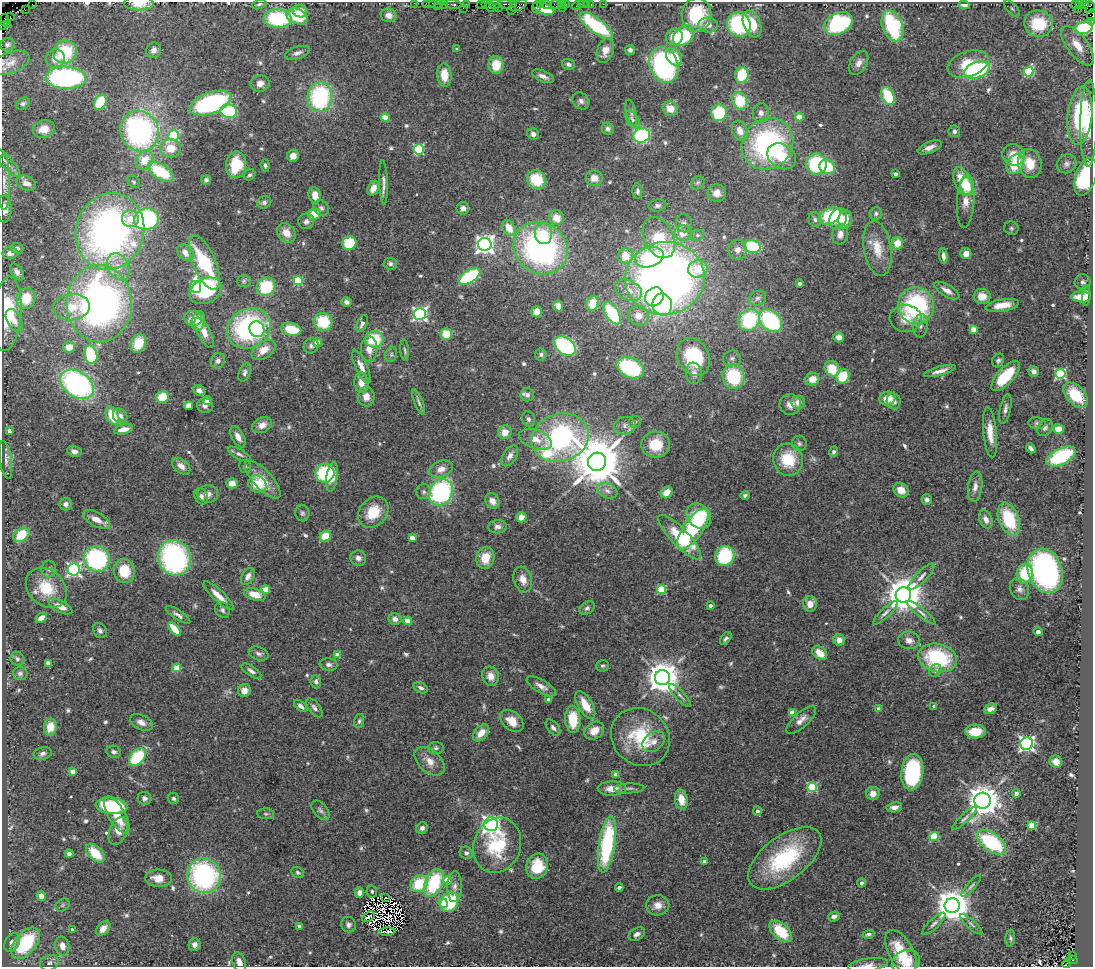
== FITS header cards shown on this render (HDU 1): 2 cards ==
NAXIS1  =                 1091
NAXIS2  =                  965

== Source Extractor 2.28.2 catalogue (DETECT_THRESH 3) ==
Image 1091 x 965 px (HDU 1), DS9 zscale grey, 1 PNG px = 1 image px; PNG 1095 x 969 px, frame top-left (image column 1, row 965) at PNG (2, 2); each listed source drawn as its Kron ellipse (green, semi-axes under 4 px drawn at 4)
Background 0.898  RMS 0.049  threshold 0.147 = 3 sigma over >= 5 px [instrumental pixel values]
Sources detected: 624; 10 with non-positive FLUX_AUTO (blend fragments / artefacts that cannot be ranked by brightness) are neither listed nor drawn; of the other 614, the 500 brightest by FLUX_AUTO listed and drawn (114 fainter detections omitted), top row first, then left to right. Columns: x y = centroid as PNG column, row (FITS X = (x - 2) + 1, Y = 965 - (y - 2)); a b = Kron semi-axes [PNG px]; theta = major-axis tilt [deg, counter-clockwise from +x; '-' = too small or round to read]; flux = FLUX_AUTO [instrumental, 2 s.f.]
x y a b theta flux
414 3 2 2 - 18
426 3 2 2 - 53
432 3 2 2 - 14
32 4 2 2 - 27
139 4 15 7 0 41
259 4 7 4 21 7.2
438 4 4 3 - 67
443 4 2 2 - 36
453 4 8 3 -6 110
466 4 3 2 - 32
495 4 6 3 11 79
505 4 7 3 -7 190
514 4 3 2 - 33
540 4 3 2 - 52
561 4 4 2 - 21
566 4 3 2 - 39
581 4 3 3 - 65
586 4 2 2 - 11
591 4 3 2 - 44
603 4 2 2 - 9.1
1076 4 3 3 - 29
1079 4 3 2 - 15
1084 4 2 2 - 16
481 5 4 3 - 49
485 5 4 3 - 76
547 5 5 4 - 150
556 5 5 4 - 49
964 5 5 4 - 13
437 6 3 2 - 55
519 6 9 4 27 120
576 6 4 2 - 20
490 7 5 4 - 70
499 7 3 2 - 29
537 7 6 2 74 71
1089 7 6 5 - 140
463 8 2 2 - 7.4
562 8 2 2 - 22
543 9 11 5 -20 91
1012 9 10 5 -47 9.7
1078 9 2 2 - 61
25 10 2 2 - 12
512 10 2 2 - 15
300 11 7 6 - 31
389 15 8 6 -14 22
696 15 17 15 82 200
1091 15 6 3 81 27
10 16 3 2 - 90
297 16 11 7 -22 100
278 19 14 9 -2 230
5 20 6 3 81 13
1092 21 4 2 - 19
838 23 14 10 26 380
8 24 2 2 - 26
739 24 13 11 -65 290
752 24 14 8 -70 82
1038 24 14 13 - 170
2 25 3 2 - 24
708 25 9 7 0 23
596 26 20 7 -37 260
892 26 16 10 -70 290
1084 28 9 6 13 230
683 36 12 9 44 210
674 37 8 8 - 43
8 45 7 6 - 8.4
1078 46 23 10 -53 68
457 49 3 3 - 7.6
154 50 8 7 - 19
605 50 13 8 69 32
630 50 5 5 - 11
65 52 12 11 - 170
298 53 13 6 18 14
674 57 9 7 -55 56
55 58 10 9 - 30
10 63 20 10 22 35
859 63 13 8 59 22
568 64 6 5 - 9.6
968 64 21 12 19 92
496 65 9 7 88 72
664 65 18 14 -70 590
977 70 13 7 20 360
1029 72 5 4 - 240
444 75 12 7 -85 58
742 75 8 7 - 110
543 76 11 5 -23 18
66 78 20 11 -2 580
260 83 9 8 - 24
888 96 9 6 -67 160
320 97 15 12 81 390
581 101 9 7 -46 13
740 101 9 7 -64 120
100 102 8 5 63 170
23 103 7 5 31 8
210 103 21 10 20 460
670 109 8 7 - 35
229 111 8 6 -8 260
631 113 13 5 -77 11
719 113 8 8 - 150
761 113 9 8 - 18
1080 116 29 12 84 270
385 117 4 4 - 74
799 117 4 4 - 84
632 119 10 5 -58 11
1089 123 43 8 89 94
44 129 11 8 15 44
608 129 6 5 - 12
139 131 21 19 -64 800
740 131 10 7 -63 32
954 131 6 5 - 8.6
533 134 6 5 - 14
174 135 5 5 - 280
642 135 9 7 16 320
767 144 27 24 45 610
930 147 13 5 22 21
171 148 10 9 - 50
419 149 5 5 - 280
1014 155 11 10 - 56
293 156 6 6 - 25
782 156 15 12 -33 100
145 160 10 8 52 54
6 162 20 5 -46 19
1030 163 15 11 -77 69
817 164 10 10 - 240
1015 164 10 8 57 99
1067 164 10 9 - 15
236 165 13 10 80 130
265 165 6 4 -84 7.3
827 167 8 7 - 110
161 172 14 7 -32 150
895 174 4 3 - 18
250 175 6 5 - 7.1
1086 177 19 10 72 300
594 178 8 7 - 35
206 180 5 4 - 7.4
536 180 10 9 - 120
4 182 28 6 -89 32
134 182 7 5 -45 6.7
963 182 15 8 -66 120
26 183 10 7 -25 27
383 183 22 4 -88 16
698 183 7 6 - 7.5
967 186 8 7 - 56
373 188 8 5 67 34
637 191 8 5 -89 8.9
717 193 9 8 - 32
315 195 8 6 -79 34
966 201 27 8 86 49
264 202 7 6 - 9.2
657 205 9 6 12 11
321 208 8 7 - 11
463 208 6 6 - 17
4 209 13 7 89 35
876 213 6 6 - 9
314 214 6 5 - 54
830 216 12 7 28 200
556 218 8 7 - 47
130 219 8 8 - 32
146 219 12 10 12 400
815 219 7 6 - 8.9
838 219 10 8 66 61
845 219 9 6 80 43
306 221 8 7 - 14
684 223 9 8 - 13
509 228 8 6 -61 56
1011 228 7 6 - 7.1
110 231 39 34 73 1300
286 233 10 8 -47 37
683 233 8 8 - 43
543 234 10 8 -84 40
840 234 10 8 76 24
697 235 7 5 19 7.6
659 238 22 14 -64 160
349 243 7 7 - 140
897 243 6 6 - 48
485 244 6 6 - 1800
752 246 8 6 -10 200
17 248 6 5 - 13
541 248 28 25 -38 890
877 248 28 13 -80 68
737 250 10 9 - 23
10 253 7 6 - 24
185 253 9 7 -42 27
966 254 5 5 - 26
625 256 8 7 - 55
943 256 8 4 -84 16
649 257 15 10 16 170
204 263 29 11 -67 240
390 264 7 6 - 8.4
118 267 14 10 -62 40
698 269 10 8 13 93
17 272 9 5 -57 17
469 276 12 6 30 300
665 278 40 36 5 2600
244 281 7 6 - 7.5
298 281 5 4 - 200
1083 282 8 7 - 9.6
799 284 3 3 - 6.9
195 287 6 5 - 260
266 287 10 9 - 170
628 290 14 9 -28 39
947 290 14 6 -31 25
206 291 17 12 27 230
982 296 8 7 - 40
1086 296 10 4 88 27
654 297 10 8 51 150
1081 297 10 5 -3 49
26 298 11 9 68 97
757 298 9 7 22 12
347 302 5 4 - 12
592 303 8 6 70 68
99 304 38 32 -89 1500
662 304 11 9 -81 270
1002 305 17 6 10 46
558 306 5 5 - 23
916 306 18 18 - 440
72 307 18 13 9 71
537 312 5 5 - 20
612 313 12 6 -59 220
7 314 37 14 85 170
420 314 6 6 - 880
638 316 10 9 - 38
193 318 9 7 -6 28
906 319 16 13 -5 53
14 320 12 7 -63 27
749 320 11 10 - 260
198 321 10 6 77 38
770 321 13 9 -44 340
323 322 9 9 - 140
362 324 9 5 68 13
920 326 11 7 84 16
249 328 22 19 32 540
257 329 8 7 - 170
291 329 10 6 -11 100
973 329 4 4 - 58
204 333 17 6 -62 32
446 334 6 5 - 81
839 337 5 5 - 21
374 339 9 8 - 120
138 343 10 7 68 82
317 343 4 4 - 66
311 346 8 7 - 10
565 346 12 8 -37 390
69 347 6 5 - 36
369 349 13 8 -90 34
264 350 13 8 35 43
405 350 11 3 -86 7.5
391 354 8 6 70 8
541 354 6 6 - 7.8
91 355 9 6 -76 210
694 357 20 15 -63 240
732 358 9 8 - 13
998 360 7 5 62 8.7
218 361 8 7 - 14
361 367 18 6 -65 28
630 368 14 10 -25 300
832 369 8 7 - 96
940 371 16 4 15 23
1034 371 5 5 - 14
245 373 9 5 65 10
694 373 11 8 -81 20
1060 374 5 5 - 360
843 376 7 6 - 97
1005 376 19 8 47 120
733 377 12 10 -69 200
812 379 7 6 - 42
362 383 10 7 -81 35
77 384 18 12 -36 680
199 390 6 5 - 16
527 395 7 6 - 10
1076 395 15 9 -46 110
162 397 6 6 - 87
366 397 10 8 88 26
887 398 8 7 - 51
208 401 4 4 - 64
893 401 8 7 - 17
419 402 13 4 -68 8.6
798 402 6 6 - 23
790 404 11 10 - 27
205 405 8 7 - 16
189 406 4 4 - 84
1005 409 15 5 78 15
112 416 9 6 -66 88
120 416 8 6 -46 19
528 419 8 6 -71 9.1
635 422 6 5 - 9.7
1037 423 8 6 -4 9.3
262 425 10 7 25 28
625 426 11 8 10 21
1045 428 9 7 56 10
123 429 10 5 12 30
1058 429 5 5 - 41
9 431 4 4 - 15
505 432 7 6 - 35
990 432 25 7 -84 52
238 437 11 6 -62 24
560 438 29 24 19 880
535 439 17 9 -20 46
799 444 8 7 - 10
656 445 14 13 - 93
1031 448 5 3 - 11
74 451 7 5 -16 16
834 452 5 4 - 7.8
239 454 13 5 -28 12
510 456 11 6 58 19
1061 456 15 8 27 250
788 459 16 15 - 120
6 460 19 6 -82 19
597 462 9 9 - 21000
181 466 10 6 -39 25
245 467 6 6 - 7.1
441 469 12 8 20 28
325 473 9 9 - 220
332 477 15 5 81 58
263 480 24 9 -47 58
232 483 6 5 - 20
257 484 10 8 -40 89
975 487 15 7 82 22
901 490 8 7 - 35
607 491 10 7 -21 18
424 492 7 7 - 10
441 492 14 11 61 480
667 492 6 5 - 39
208 494 10 8 -4 18
745 495 5 4 - 7.3
201 496 8 6 -65 13
927 500 5 5 - 12
492 501 8 6 -59 25
66 504 6 6 - 14
373 512 17 13 50 98
302 513 8 7 - 9
699 516 13 11 -50 84
521 517 5 5 - 30
96 519 15 7 -29 38
986 519 9 6 -69 23
1009 519 17 10 -68 170
498 527 9 6 6 15
693 529 24 9 55 400
21 535 9 6 36 99
325 536 6 5 - 80
680 537 29 9 -46 170
412 538 4 4 - 44
725 556 10 9 - 200
175 558 18 16 -67 610
358 558 8 7 - 19
485 558 11 9 78 69
97 559 13 12 - 410
49 569 8 7 - 12
74 569 6 6 - 740
124 571 12 10 -79 100
1045 571 23 17 -71 760
1025 574 10 8 77 130
248 576 9 6 59 21
921 577 17 5 45 18
523 580 13 9 -73 33
46 588 22 18 -42 110
1019 589 11 9 -66 17
266 590 4 4 - 85
661 590 4 4 - 180
255 594 11 6 -16 49
903 595 8 7 - 9700
218 596 20 5 -43 36
810 604 8 7 - 31
60 606 13 5 -27 35
710 606 3 3 - 9.8
587 608 8 6 33 9.5
222 610 8 7 - 9.6
885 613 16 4 44 13
921 613 18 4 -39 14
178 615 14 4 -33 15
41 618 6 4 35 26
395 619 6 6 - 16
408 621 4 4 - 81
175 629 8 4 -50 71
100 631 8 6 -60 12
1038 632 4 4 - 8.2
726 638 7 4 53 8.9
839 640 6 5 - 24
909 640 11 9 -8 21
820 653 8 6 -40 45
258 654 10 6 -20 13
338 655 4 4 - 41
937 658 19 14 -12 290
17 659 7 6 - 8.8
48 663 4 4 - 29
329 665 9 6 -6 12
602 666 6 6 - 7.1
177 668 4 4 - 110
251 671 11 5 -33 13
935 671 7 5 52 13
20 673 7 6 - 8.8
491 676 10 8 -69 32
662 678 7 7 - 7400
316 682 6 5 - 11
541 686 16 6 -30 24
421 688 7 5 -27 13
244 690 6 6 - 25
680 695 15 4 -47 11
548 700 4 3 - 14
585 705 15 7 -59 66
301 706 8 4 -41 15
934 706 3 3 - 8.3
314 708 11 6 -52 14
879 709 4 4 - 14
990 709 7 5 26 13
792 713 4 4 - 54
573 719 13 7 -87 94
801 720 19 7 43 26
359 721 7 5 76 7.3
512 721 13 9 -40 47
141 722 12 7 -26 21
50 727 8 6 80 47
553 728 9 5 -51 11
594 731 10 8 35 41
975 731 10 7 1 67
481 733 10 6 47 42
640 737 31 27 -41 200
653 742 12 9 39 25
1027 744 6 6 - 850
436 748 8 6 4 8.4
114 752 7 6 - 10
43 753 9 6 14 11
137 757 10 6 46 240
430 761 17 11 -42 40
1056 762 6 6 - 22
73 772 4 4 - 42
912 772 18 11 84 340
616 774 4 4 - 42
812 787 5 5 - 220
629 788 15 5 2 11
612 789 14 7 1 43
873 793 7 6 - 25
1016 793 4 4 - 17
145 798 7 6 - 10
174 798 6 5 - 8
681 800 10 6 -79 47
982 801 8 8 - 6400
112 806 16 8 -5 260
894 807 8 5 9 16
321 810 11 6 -50 11
757 811 4 4 - 11
266 814 8 5 -3 7.3
117 815 21 8 -60 67
965 818 16 4 43 11
491 824 7 7 - 1700
1032 826 4 4 - 130
422 828 6 5 - 12
118 831 14 8 69 42
934 836 4 4 - 180
991 842 17 9 -37 310
607 844 28 8 81 380
497 845 28 23 72 210
95 853 11 6 -45 91
466 853 7 6 - 9.8
69 854 4 4 - 9.3
785 858 43 22 37 320
704 861 4 4 - 9.1
537 866 13 10 72 100
298 872 7 5 -34 7
204 876 17 17 - 600
159 878 13 8 -3 43
448 880 4 4 - 80
434 883 15 8 66 230
861 883 4 4 - 7.3
419 884 9 8 - 130
971 886 14 4 48 9.7
455 887 15 7 88 23
619 887 4 3 - 8.2
372 891 6 5 - 7.1
359 892 5 4 - 20
41 896 5 4 - 20
386 897 3 2 - 13
449 902 10 8 62 220
443 903 5 4 - 58
62 905 7 6 - 6.9
658 905 11 10 - 29
952 905 7 7 - 8300
834 916 6 4 21 13
368 917 7 3 32 9.6
934 924 15 5 43 12
971 924 14 4 -42 10
348 925 8 7 - 13
299 926 4 3 - 17
103 928 8 5 46 29
72 930 3 3 - 7.5
781 931 13 7 -42 130
387 932 8 3 2 13
637 934 9 6 31 15
868 934 6 4 17 8.6
1010 938 8 5 88 7.4
12 943 10 7 58 23
25 943 18 10 51 260
195 945 6 6 - 15
62 946 9 7 -79 30
901 952 24 12 -62 120
1072 955 3 2 - 100
1072 960 5 4 - 110
906 961 14 11 23 55
239 962 10 6 -69 23
49 963 9 7 25 13
1067 963 5 2 - 41
868 965 20 6 8 21
At the frame edge (FLAGS 8, measured only in part): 12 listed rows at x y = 414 3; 426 3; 432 3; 139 4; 1089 7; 1091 15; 1092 21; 2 25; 10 63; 4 209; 239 962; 868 965
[114 fainter detections neither listed nor drawn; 10 non-positive-flux detections neither listed nor drawn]